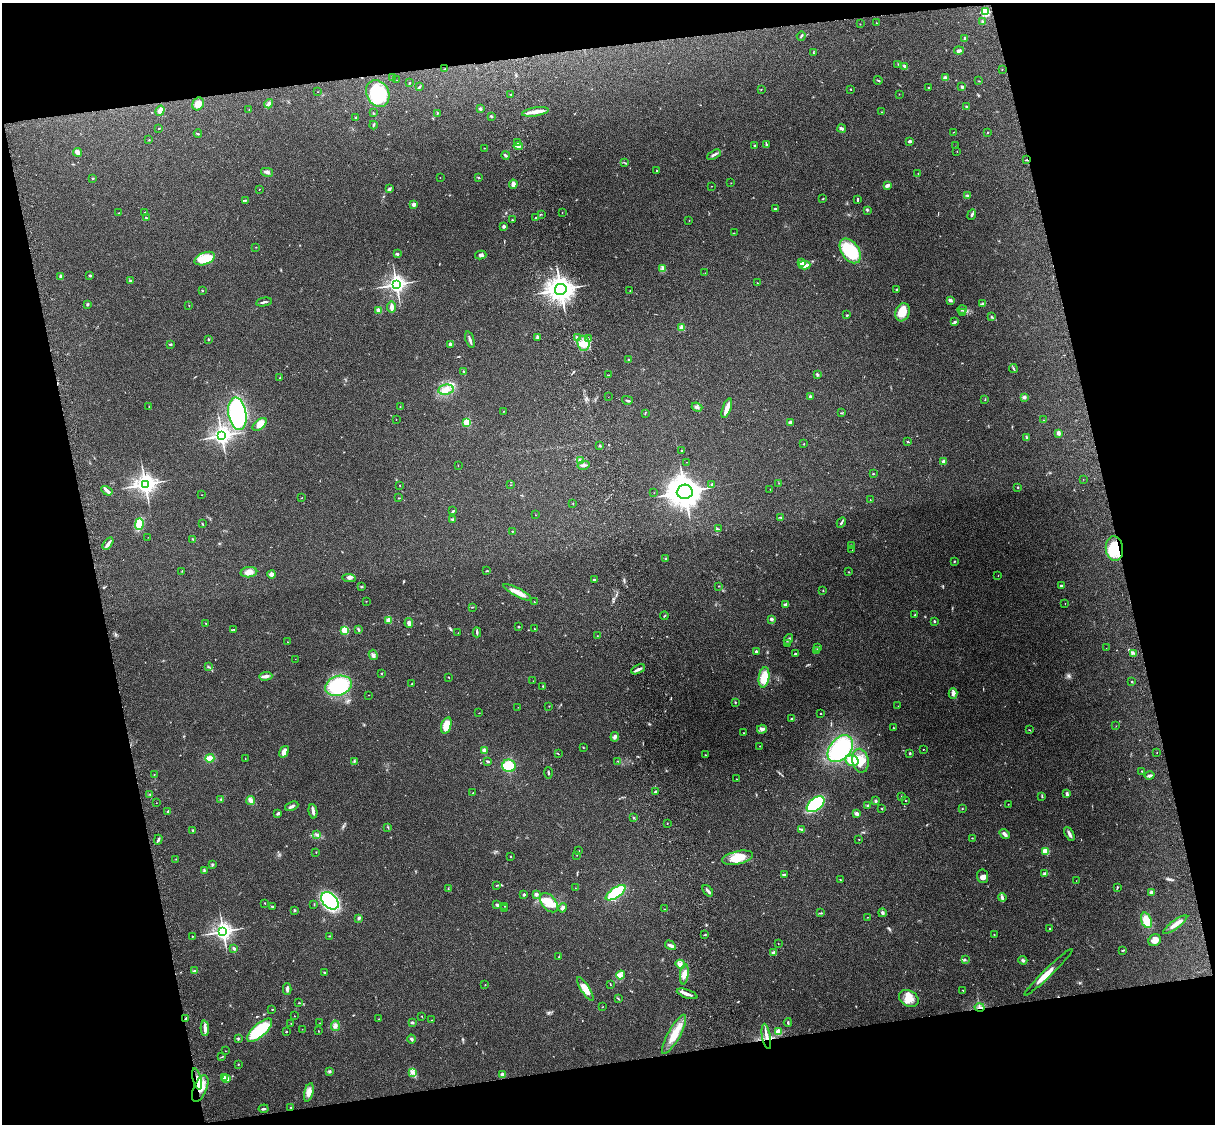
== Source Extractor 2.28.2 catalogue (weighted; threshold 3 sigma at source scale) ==
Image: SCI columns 119-4967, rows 163-4649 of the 5088 x 4925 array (HDU 1 of 3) = the unmasked area's bounding box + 8 px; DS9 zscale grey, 4 x 4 block average (1 PNG px = mean of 4 x 4 image px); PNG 1217 x 1126 px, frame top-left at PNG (2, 3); each listed source drawn as its Kron ellipse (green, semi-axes under 4 px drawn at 4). Shown black and unused: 26% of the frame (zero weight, under 3 of 4 exposures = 6% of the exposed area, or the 3 px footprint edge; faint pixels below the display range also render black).
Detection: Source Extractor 2.28.2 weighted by HDU 2 'WHT'. Background 0.279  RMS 0.0092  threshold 0.0413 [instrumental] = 3 sigma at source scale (4.5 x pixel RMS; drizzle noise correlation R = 1.50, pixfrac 1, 0.05/0.05 arcsec/px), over >= 5 px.
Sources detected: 458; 1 too faint to see at this stretch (4 x 4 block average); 2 inside a brighter object's white glare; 2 cosmic-ray / hot-pixel residue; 1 long thin detection or spike segment (spike, bleed or trail) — neither listed nor drawn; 7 coinciding with a brighter row at this scale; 12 inside a brighter listed object's ellipse — not listed separately; the other 433 listed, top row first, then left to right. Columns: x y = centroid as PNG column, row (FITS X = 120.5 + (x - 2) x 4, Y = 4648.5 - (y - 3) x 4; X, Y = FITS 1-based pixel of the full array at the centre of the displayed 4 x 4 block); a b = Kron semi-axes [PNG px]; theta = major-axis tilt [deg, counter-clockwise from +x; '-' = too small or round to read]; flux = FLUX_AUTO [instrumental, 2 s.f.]
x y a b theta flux
985 12 2 2 - 550
982 21 2 2 - 5.4
876 23 2 2 - 1.3
860 24 2 2 - 1.7
801 36 5 2 - 5.4
964 39 4 3 - 6
959 51 5 2 - 14
813 53 3 2 - 2.4
898 64 2 2 - 2
905 66 4 2 - 14
445 69 2 2 - 2.1
1002 69 2 2 - 2.1
392 78 2 2 - 4.1
945 78 4 3 - 14
397 80 2 2 - 0.85
878 80 4 2 - 5
979 81 2 2 - 1.9
409 83 2 2 - 2.3
419 87 4 2 - 6
962 87 3 2 - 8.9
928 88 2 2 - 3.5
761 89 2 2 - 2.4
850 89 2 2 - 3
317 92 2 2 - 2.6
378 94 14 11 -63 250
511 94 2 2 - 2
899 94 2 2 - 1.3
198 104 6 5 - 44
269 104 5 2 - 9.2
966 107 3 2 - 6.9
480 108 3 3 - 11
249 110 2 2 - 2.1
160 111 5 3 - 26
535 112 13 4 9 40
882 112 2 2 - 2.3
373 113 2 2 - 3.3
437 113 4 2 - 3.6
491 116 3 2 - 9
355 118 2 2 - 6.1
373 125 4 2 - 4.6
158 129 2 2 - 2.1
842 129 4 2 - 12
953 132 2 2 - 1.6
988 132 2 2 - 2.5
198 134 4 2 - 5.4
149 140 2 2 - 4.4
909 141 4 2 - 9.9
517 143 3 2 - 3.3
766 144 3 2 - 5.7
754 145 2 2 - 13
518 146 5 2 - 12
956 146 2 2 - 1.4
484 148 2 2 - 1.8
957 151 2 2 - 1.9
77 152 4 3 - 30
505 155 4 2 - 8.1
714 155 7 2 28 12
1027 160 3 2 - 5.1
625 163 4 2 - 2.9
656 170 2 2 - 3.5
267 172 6 3 -12 13
918 173 2 2 - 2
440 177 2 2 - 1.8
478 177 3 2 - 3.3
93 178 2 2 - 3.6
731 183 2 2 - 1.3
513 184 4 3 - 25
887 185 3 2 - 21
711 186 2 2 - 1.8
259 189 2 2 - 1.8
389 189 3 2 - 11
967 195 3 2 - 6
822 199 2 2 - 3
858 199 3 2 - 8
245 200 3 2 - 5.2
414 204 2 2 - 76
775 209 2 2 - 20
867 210 3 2 - 5.3
145 212 2 2 - 4.3
562 212 2 2 - 2.4
119 213 2 2 - 2.2
541 214 2 2 - 2
972 215 5 2 - 9.3
535 217 2 2 - 2.8
146 218 4 2 - 2.4
512 220 2 2 - 8.6
689 220 2 2 - 1.3
504 226 2 2 - 48
734 233 2 2 - 1.5
256 247 2 2 - 1.7
850 251 14 8 -55 260
397 254 2 2 - 11
481 255 6 2 15 10
205 259 11 6 20 110
802 263 3 3 - 23
804 265 6 3 1 43
663 268 3 2 - 8.7
705 273 2 2 - 0.89
90 276 3 2 - 4.5
61 277 4 3 - 7.3
130 280 3 2 - 4.7
757 283 2 2 - 1.8
396 284 3 3 - 2400
561 289 6 5 - 4600
897 289 3 2 - 4.9
202 290 3 2 - 2.8
630 291 2 2 - 2.4
950 300 4 3 - 11
264 302 8 2 11 11
982 303 3 2 - 5.2
87 305 3 2 - 4.8
189 306 2 2 - 1.7
392 307 5 2 - 35
962 309 5 2 - 9.2
379 310 2 2 - 130
903 312 9 7 71 89
963 312 2 2 - 2.4
847 315 3 2 - 4
991 317 3 2 - 5
955 321 4 2 - 4.2
682 328 2 2 - 150
537 337 4 3 - 8.6
577 338 3 3 - 9.8
208 339 2 2 - 8
589 339 3 2 - 4.6
470 340 8 2 -72 15
584 343 7 6 - 48
170 344 4 2 - 4
450 344 2 2 - 37
629 360 2 2 - 4
1013 368 4 2 - 6.5
464 372 3 2 - 4.9
817 374 3 2 - 8.2
608 375 2 2 - 2.6
280 378 2 2 - 3.4
446 390 8 5 8 36
810 396 3 2 - 10
609 397 2 2 - 0.68
1024 397 3 3 - 12
627 400 5 2 - 7.7
985 400 2 2 - 1.8
149 406 2 2 - 1.6
400 407 2 2 - 1.5
697 407 5 3 - 11
727 408 10 3 71 55
504 411 2 2 - 1.6
841 413 4 2 - 4.1
237 414 16 9 -81 580
645 414 3 2 - 2.1
396 419 2 2 - 1.2
1043 420 2 2 - 2.7
467 422 2 2 - 390
790 422 3 3 - 10
260 425 8 4 40 30
1058 433 2 2 - 60
222 436 3 3 - 2300
1027 438 3 2 - 5
908 442 4 2 - 4.3
804 444 2 2 - 2.3
600 446 2 2 - 7
681 450 2 2 - 4.9
580 461 3 2 - 4.6
687 462 2 2 - 0.94
944 462 2 2 - 83
458 465 2 2 - 1.2
584 465 6 2 12 12
873 474 2 2 - 3.3
1083 479 2 2 - 1
779 483 2 2 - 1.3
145 484 4 4 - 3200
712 484 2 2 - 9.2
511 485 2 2 - 2.1
400 486 2 2 - 2.6
1018 487 2 2 - 3.8
770 489 2 2 - 1.3
107 491 6 3 -31 18
685 492 8 7 - 6600
654 493 2 2 - 1.5
202 495 2 2 - 1.3
302 497 2 2 - 1.7
398 498 3 2 - 2.7
870 500 2 2 - 2.7
573 504 2 2 - 1.8
453 511 3 2 - 4.4
535 515 2 2 - 1.3
781 518 2 2 - 2.1
453 519 2 2 - 5.2
841 522 5 2 - 8.9
139 524 6 3 88 130
203 524 2 2 - 2.4
718 529 2 2 - 3.6
512 531 2 2 - 2.1
148 537 2 2 - 1.1
193 539 2 2 - 3.1
108 544 7 3 55 16
851 546 2 2 - 2.2
1114 548 12 8 -83 170
852 550 2 2 - 1.3
666 559 2 2 - 6.5
954 561 3 2 - 4.2
182 571 2 2 - 2.6
487 571 3 2 - 3.5
249 572 8 5 7 32
849 572 3 2 - 2.2
272 574 4 3 - 20
998 576 2 2 - 2.3
349 578 7 3 -5 13
594 580 4 2 - 7.8
719 586 2 2 - 1.7
1061 586 3 2 - 6.7
362 587 3 2 - 4.5
823 591 2 2 - 2.6
517 592 15 3 -28 55
366 601 2 2 - 2.1
534 602 2 2 - 1.9
1065 603 2 2 - 1.8
785 604 4 2 - 11
472 607 2 2 - 2
915 615 2 2 - 12
664 616 4 2 - 3.6
771 619 2 2 - 44
389 620 2 2 - 160
934 621 2 2 - 13
205 623 2 2 - 1.7
409 623 5 3 - 20
519 627 2 2 - 4.9
234 629 2 2 - 1.7
534 629 2 2 - 2.1
345 630 2 2 - 360
358 630 4 2 - 6.8
477 632 5 2 - 10
458 633 2 2 - 1.4
597 636 2 2 - 2
788 639 5 2 - 8
287 642 2 2 - 2.4
788 644 3 2 - 6.1
818 647 2 2 - 3.5
1106 648 2 2 - 1.1
817 651 2 2 - 2.4
756 652 2 2 - 47
1134 653 3 2 - 6
795 654 2 2 - 9.9
373 655 5 3 - 13
295 659 2 2 - 0.99
208 667 3 2 - 4.4
638 669 7 3 26 16
381 674 2 2 - 2.9
266 676 6 3 2 17
449 677 3 2 - 2.5
764 677 10 5 81 82
533 681 2 2 - 0.73
1132 682 2 2 - 1.8
412 684 3 2 - 2
338 686 13 9 19 380
543 686 2 2 - 3.5
953 693 5 4 - 17
368 695 2 2 - 1.1
735 702 2 2 - 4.3
549 706 2 2 - 1.2
898 706 2 2 - 1.1
518 707 2 2 - 0.92
479 713 2 2 - 1.5
821 714 2 2 - 2.5
792 719 2 2 - 5.1
446 725 8 5 73 86
1116 726 2 2 - 1.3
893 728 2 2 - 1.9
762 729 5 2 - 12
1029 730 2 2 - 2.4
743 733 2 2 - 2.9
615 737 5 3 - 17
759 746 2 2 - 1.5
583 748 2 2 - 2.7
840 749 15 10 49 440
923 749 2 2 - 3.3
484 751 2 2 - 120
284 752 6 3 57 32
910 753 2 2 - 6.5
1157 753 2 2 - 1.5
558 754 2 2 - 2.4
705 755 2 2 - 5.4
210 758 4 3 - 42
245 758 2 2 - 1.1
354 761 3 2 - 3.9
488 761 3 2 - 7
618 761 2 2 - 2.2
852 761 7 5 -14 70
860 761 12 8 -78 78
509 766 7 6 - 120
1142 771 2 2 - 1.9
548 773 5 2 - 5.8
154 774 2 2 - 2.2
1149 775 5 2 - 13
736 779 2 2 - 1.5
655 792 2 2 - 9.9
473 793 2 2 - 1.5
150 794 2 2 - 3.2
1067 794 4 2 - 7.7
902 796 2 2 - 2
1042 797 3 2 - 4
221 799 2 2 - 3.6
250 801 5 4 - 17
876 801 2 2 - 16
905 801 2 2 - 1.7
156 803 2 2 - 1.1
816 804 10 6 39 380
1008 804 2 2 - 1.7
867 805 2 2 - 2.5
292 806 7 2 22 11
962 808 2 2 - 3.2
882 809 2 2 - 2.8
313 811 7 2 -80 24
168 812 2 2 - 25
278 813 4 2 - 8.8
857 814 3 2 - 20
634 817 2 2 - 3.6
667 823 2 2 - 2.7
388 827 3 2 - 3.1
801 829 3 2 - 5.6
193 830 3 2 - 5.8
1005 834 5 3 - 17
1069 834 7 3 -62 18
317 835 3 2 - 6.4
972 838 2 2 - 2.5
158 840 5 2 - 9.2
859 840 2 2 - 2
579 851 2 2 - 0.9
1046 851 2 2 - 290
316 852 2 2 - 1.9
577 855 2 2 - 1.1
510 857 2 2 - 6.3
737 858 16 6 12 100
176 859 2 2 - 1.5
212 865 3 2 - 7.3
204 871 3 2 - 4.1
785 874 3 2 - 5.4
1045 874 3 3 - 7.8
982 876 7 5 -84 24
840 880 2 2 - 2.2
1076 881 2 2 - 0.9
496 885 2 2 - 2.4
1117 887 4 2 - 5.4
575 888 2 2 - 1.4
448 889 2 2 - 2
708 891 6 2 -52 15
1151 892 3 2 - 12
616 893 11 5 35 270
536 894 2 2 - 22
524 895 2 2 - 8.6
1002 898 4 3 - 11
330 901 10 7 -45 590
265 903 2 2 - 3.3
549 903 11 7 -50 94
314 904 2 2 - 2.6
497 905 3 2 - 11
273 906 2 2 - 2.6
504 906 2 2 - 1.5
505 908 2 2 - 2.4
563 908 5 4 - 12
665 909 3 2 - 2.8
294 910 2 2 - 6.4
821 913 3 2 - 5.2
882 913 4 3 - 9.7
867 917 2 2 - 1.4
359 918 3 3 - 8.3
1146 920 8 5 -70 78
1175 925 15 3 36 38
1049 929 2 2 - 3.5
223 931 3 3 - 2400
705 935 3 2 - 3.1
994 935 2 2 - 2.7
192 936 2 2 - 2.6
329 936 2 2 - 3.1
1155 940 6 5 - 33
778 944 2 2 - 1.6
670 945 5 3 - 17
234 949 4 2 - 9.1
1122 950 2 2 - 2
773 952 3 3 - 6.6
559 957 2 2 - 3.2
965 960 2 2 - 2.1
1023 960 4 3 - 9.1
680 964 5 2 - 11
195 971 3 3 - 7.1
324 972 2 2 - 11
1049 972 33 3 44 64
684 974 10 4 82 32
621 975 4 3 - 17
485 984 2 2 - 2.2
610 985 3 2 - 2.4
287 989 6 3 90 13
585 989 14 4 -57 63
963 990 2 2 - 1.7
687 994 11 2 -19 28
909 998 10 7 -31 66
618 999 4 2 - 5.2
298 1003 2 2 - 1.5
602 1007 2 2 - 2.1
980 1007 5 3 - 13
272 1009 3 2 - 2.1
294 1016 2 2 - 1.6
422 1016 2 2 - 1.5
186 1018 3 2 - 4
379 1019 2 2 - 1.6
432 1020 2 2 - 1.2
412 1022 3 2 - 9.2
788 1022 4 2 - 5.7
291 1023 2 2 - 1.8
320 1023 2 2 - 1.2
335 1026 5 3 - 14
205 1028 7 3 -88 21
302 1029 2 2 - 1.4
260 1030 16 6 42 310
318 1031 2 2 - 2.2
286 1032 2 2 - 9.6
778 1032 2 2 - 200
674 1034 22 6 61 89
766 1036 13 2 -80 26
238 1039 3 2 - 5
411 1039 4 2 - 8.4
225 1051 2 2 - 1.6
222 1057 3 2 - 2.3
238 1064 2 2 - 6.1
329 1071 3 3 - 6.1
413 1072 2 2 - 3.5
502 1075 2 2 - 87
224 1077 4 3 - 13
197 1079 11 3 -75 32
227 1079 2 2 - 46
200 1088 14 6 66 83
309 1092 9 4 76 31
291 1107 2 2 - 1.7
264 1109 5 2 - 7.8
Overlapping masked pixels (flux is a lower limit): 5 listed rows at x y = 1027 160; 1114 548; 980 1007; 197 1079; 200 1088
Diffuse or blended objects may show on this block-average render without a row.